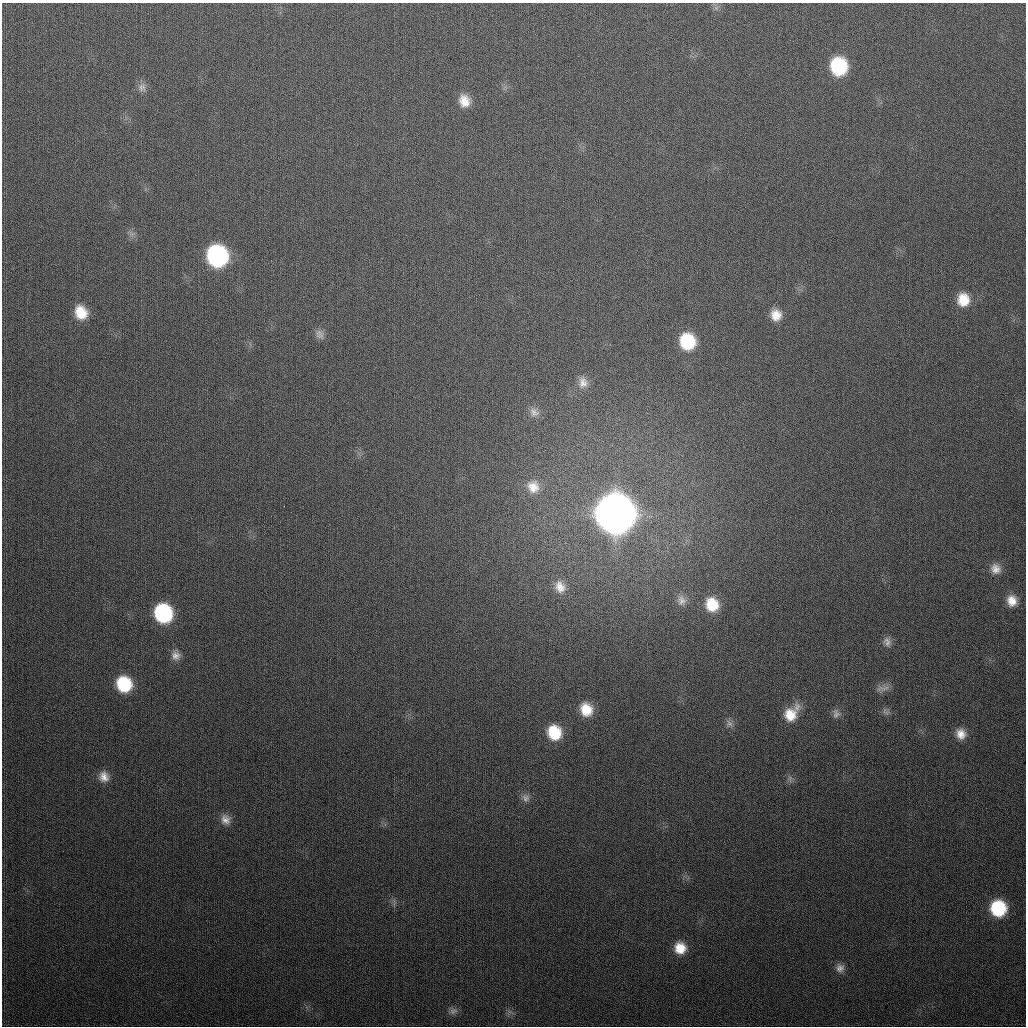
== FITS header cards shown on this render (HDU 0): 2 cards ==
NAXIS1  =                 1024
NAXIS2  =                 1024

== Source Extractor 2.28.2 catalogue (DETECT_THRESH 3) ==
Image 1024 x 1024 px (HDU 0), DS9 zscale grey, 1 PNG px = 1 image px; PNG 1028 x 1028 px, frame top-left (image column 1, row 1024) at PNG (2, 3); no overlay
Background 307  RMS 12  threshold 36.6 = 3 sigma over >= 5 px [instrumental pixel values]
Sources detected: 38; all 38 listed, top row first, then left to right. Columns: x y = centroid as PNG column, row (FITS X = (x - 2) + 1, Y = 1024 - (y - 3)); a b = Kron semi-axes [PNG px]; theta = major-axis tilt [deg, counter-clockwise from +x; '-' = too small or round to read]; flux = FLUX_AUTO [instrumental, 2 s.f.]
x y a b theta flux
839 66 15 13 -81 6.3e+04
142 87 12 10 -54 4.7e+03
464 101 14 12 -71 1.1e+04
217 256 15 14 - 1.6e+05
963 300 15 14 - 1.7e+04
81 312 15 12 -63 1.8e+04
776 315 13 12 - 1.0e+04
320 334 13 10 -57 4.5e+03
687 341 15 13 -70 4.2e+04
583 382 15 12 -77 7.3e+03
534 412 15 11 -33 6.5e+03
533 487 17 15 -52 1.2e+04
284 506 2 2 - 2.1e+03
615 514 17 16 - 3.5e+06
995 569 13 12 - 7.1e+03
560 587 17 13 -68 1.0e+04
681 600 14 11 88 6.2e+03
1012 601 12 11 - 9.3e+03
712 604 15 13 -64 2.2e+04
163 613 14 13 - 8.8e+04
887 642 12 10 -65 4.8e+03
176 655 12 11 - 5.6e+03
124 684 14 13 - 4.3e+04
883 688 21 6 7 4.6e+03
586 709 15 13 -67 1.7e+04
836 714 13 9 -87 4.0e+03
790 715 17 17 - 1.8e+04
729 723 11 7 -48 3.5e+03
554 733 14 13 - 2.8e+04
961 734 14 12 -77 9.0e+03
104 777 13 11 -76 7.9e+03
790 779 11 2 90 1.6e+03
525 798 11 9 -52 4.3e+03
225 820 14 11 -48 6.6e+03
998 908 13 13 - 5.3e+04
680 948 13 12 - 1.5e+04
840 968 11 10 - 5.0e+03
453 1011 13 8 26 4.4e+03